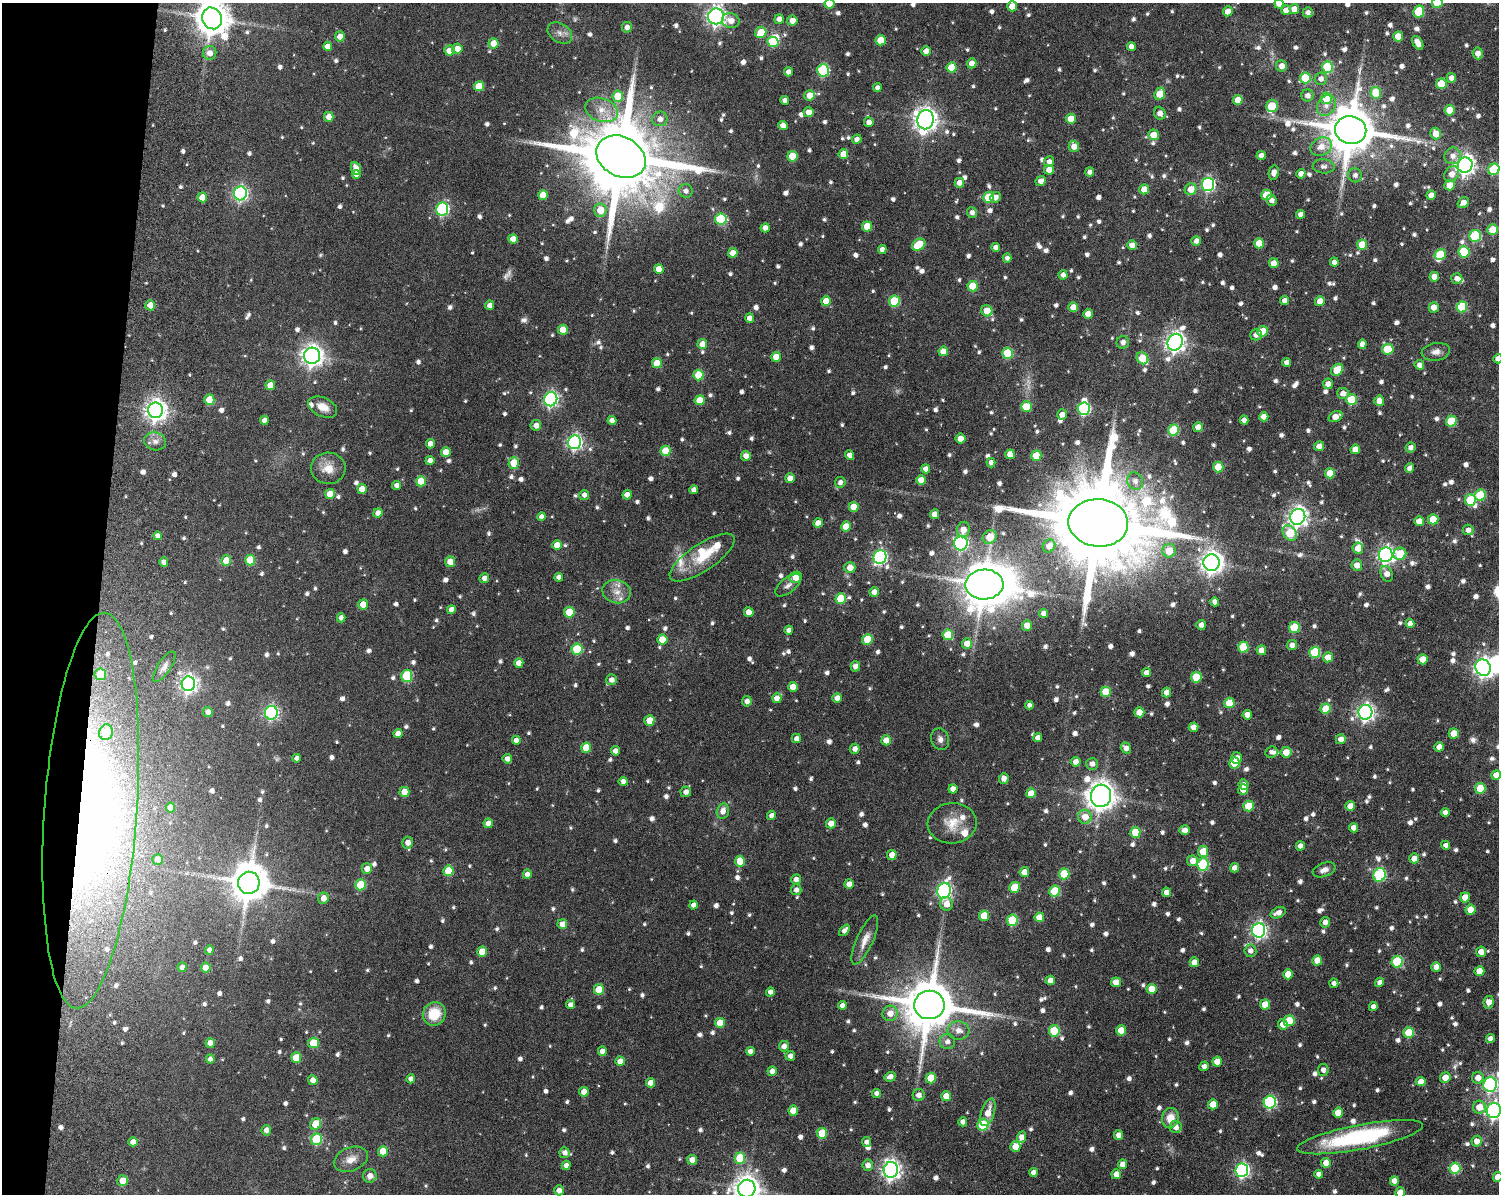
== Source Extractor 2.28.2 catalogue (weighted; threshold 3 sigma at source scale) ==
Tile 7 of 3 x 4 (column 1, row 3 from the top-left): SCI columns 415-1911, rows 1385-2576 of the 5112 x 5073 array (HDU 1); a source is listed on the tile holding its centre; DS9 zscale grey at full resolution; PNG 1501 x 1196 px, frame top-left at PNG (2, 3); each listed source drawn as its Kron ellipse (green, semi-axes under 4 px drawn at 4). Shown black and unused: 7% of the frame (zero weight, under 8 of 15 exposures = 11% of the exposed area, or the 3 px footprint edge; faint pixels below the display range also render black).
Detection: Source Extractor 2.28.2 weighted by HDU 2 'WHT'; one run over the whole footprint, this tile lists its part. Background 0.165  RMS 0.0053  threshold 0.0218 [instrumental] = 3 sigma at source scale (4.09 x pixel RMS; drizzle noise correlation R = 1.36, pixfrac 0.8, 0.05/0.05 arcsec/px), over >= 5 px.
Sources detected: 1189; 6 too faint to see at this stretch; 4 inside a brighter object's white glare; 1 long thin detection or spike segment (spike, bleed or trail) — neither listed nor drawn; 19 inside a brighter listed object's ellipse — not listed separately; of the other 1159, all 500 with FLUX_AUTO >= 2.2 (the completeness limit of this list) listed and drawn (659 fainter detections not listed), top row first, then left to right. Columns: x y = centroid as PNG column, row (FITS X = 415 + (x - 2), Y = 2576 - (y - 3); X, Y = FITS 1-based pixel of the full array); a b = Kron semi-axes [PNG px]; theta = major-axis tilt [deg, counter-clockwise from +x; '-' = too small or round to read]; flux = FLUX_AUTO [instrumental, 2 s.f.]
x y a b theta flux
829 3 5 5 - 7.7
1437 3 5 5 - 16
1279 4 5 4 - 3.8
1012 6 5 5 - 7.6
1294 9 5 5 - 4.9
1286 10 5 4 - 4.4
1228 11 5 5 - 4.8
1308 12 5 5 - 2.4
1419 12 6 5 - 22
716 16 8 8 - 230
212 18 11 9 -65 1100
779 19 5 4 - 3.7
731 21 9 7 -13 4.5
792 21 5 5 - 4.4
627 27 5 5 - 3.3
560 33 13 9 -32 3.2
761 33 6 5 - 14
340 36 5 5 - 4.4
1398 36 5 5 - 8.6
881 40 5 5 - 10
773 42 6 5 - 21
494 43 5 5 - 6.6
1418 43 7 4 -59 4.8
328 46 4 4 - 4
1131 46 4 4 - 3.1
457 49 5 5 - 4.7
449 50 5 5 - 5.7
926 51 5 4 - 4.3
210 53 7 6 - 4.1
1478 53 6 5 - 3.4
972 63 5 5 - 3.7
1282 66 6 5 - 3.6
952 67 5 5 - 14
1328 67 5 5 - 32
823 70 6 6 - 45
788 72 4 4 - 3.1
1305 78 5 5 - 23
1451 78 5 4 - 3.3
1321 79 6 6 - 2.8
1441 84 5 5 - 12
479 86 5 5 - 11
877 88 4 4 - 2.2
1376 93 6 5 - 16
1160 94 6 5 - 9.8
810 95 5 5 - 7.9
618 96 5 5 - 11
1308 96 6 6 - 2.7
1326 98 6 5 - 13
1238 100 5 5 - 6.5
785 101 4 4 - 2.5
1272 106 6 5 - 14
1326 106 11 8 56 3.7
602 110 17 11 -20 7.1
1450 110 5 5 - 11
809 112 5 5 - 4.6
1160 113 6 5 - 3.2
329 117 5 5 - 5.4
660 119 7 7 - 3.6
1071 119 5 5 - 7.4
926 120 10 8 79 410
869 122 5 4 - 3.1
783 125 4 4 - 3.9
1351 130 16 14 -10 2900
1436 134 6 5 - 6
1153 135 5 5 - 7
857 139 5 4 - 2.2
1074 146 5 5 - 5
1321 147 11 8 27 4.9
843 154 5 5 - 8.5
1261 155 5 4 - 3.1
792 156 5 5 - 13
1453 156 8 8 - 3.5
621 157 26 20 -28 8700
1049 162 5 5 - 2.4
1465 165 8 7 - 260
1324 166 11 7 -5 2.3
356 168 6 5 - 5
1494 169 6 5 - 23
1049 170 5 5 - 4.7
1090 172 4 4 - 2.2
1274 173 7 5 76 3.2
1301 174 5 4 - 3.1
1452 174 8 6 55 4.2
356 175 4 4 - 2.3
1355 175 7 7 - 2.2
1041 181 5 4 - 3.6
959 183 5 5 - 4
1208 184 6 6 - 89
1449 185 5 5 - 5.7
1144 189 5 5 - 5.3
1191 189 6 5 - 6
686 191 7 6 - 2.4
240 193 7 6 - 110
543 195 5 5 - 8.6
1266 195 5 5 - 12
1431 195 4 4 - 3.6
202 197 5 4 - 8.5
988 197 5 5 - 15
995 197 5 5 - 2.6
1272 200 5 5 - 2.2
1463 203 6 5 - 3.5
442 209 6 6 - 66
600 210 6 6 - 8.2
972 213 5 5 - 2.3
1301 214 4 4 - 2.7
721 219 6 5 - 30
867 226 5 5 - 9.5
765 228 4 4 - 3.3
1493 230 5 5 - 11
1475 236 6 5 - 40
513 239 5 4 - 5.2
1196 241 5 5 - 2.9
1259 243 5 5 - 8.4
919 245 7 5 34 17
1132 245 5 5 - 3.6
1362 245 5 5 - 10
996 247 4 4 - 2.9
882 249 4 4 - 3.3
1464 252 5 5 - 24
733 253 5 4 - 5.4
1440 254 6 5 - 15
1007 258 4 4 - 2.2
1334 262 4 4 - 2.7
1274 263 5 5 - 5.6
659 269 5 4 - 6.3
1063 275 4 4 - 2.7
1434 277 5 4 - 3.9
1457 279 5 5 - 2.9
973 286 5 5 - 14
1285 300 4 4 - 3.2
826 301 5 4 - 7.1
894 301 5 5 - 25
1320 301 5 4 - 4.6
150 305 5 5 - 5.9
490 305 4 4 - 3.4
1073 307 5 5 - 5.4
1434 307 5 5 - 4.3
1462 307 5 5 - 24
987 311 6 5 - 8
1088 314 5 5 - 6.6
750 318 5 4 - 3.9
563 330 5 5 - 7.3
1263 331 5 5 - 12
1256 335 6 5 - 2.6
1123 342 6 6 - 2.6
1175 342 9 7 64 280
702 344 5 5 - 5.7
1362 344 5 4 - 3
1388 349 6 5 - 15
943 351 5 5 - 5.6
1436 352 14 9 9 3.2
1007 353 5 5 - 20
312 356 8 8 - 340
776 357 5 5 - 7.3
1142 358 6 5 - 15
1498 359 5 4 - 3.2
1287 362 4 4 - 2.7
657 363 5 5 - 10
1419 365 5 5 - 2.9
1337 370 7 5 43 12
699 375 5 5 - 15
1328 384 5 5 - 2.9
270 385 5 5 - 8.4
1343 393 6 5 - 3.6
551 399 7 6 - 120
209 400 5 5 - 9.5
700 400 5 5 - 7.8
1351 400 5 5 - 20
1379 401 5 5 - 3.4
323 407 15 9 -25 5.8
1026 407 5 5 - 13
1084 409 6 6 - 57
156 410 8 7 - 340
1062 414 5 5 - 3.5
1264 417 4 4 - 4.7
1336 417 7 5 27 5.2
265 420 4 4 - 3.7
612 420 4 4 - 3.1
1244 420 4 4 - 2.4
1451 421 5 5 - 18
536 425 5 5 - 3.4
1198 427 5 4 - 6
1174 430 5 5 - 24
960 439 5 5 - 6.3
155 441 11 9 -11 3.4
575 442 7 6 - 130
430 444 4 4 - 4.2
1319 446 5 5 - 4
1410 447 5 5 - 2.3
1355 449 5 5 - 6.5
665 451 5 5 - 14
446 452 5 5 - 7.6
1010 454 5 4 - 5.8
849 455 5 4 - 2.5
746 456 5 5 - 3.7
1036 456 5 5 - 13
430 461 4 4 - 3.1
514 463 6 5 - 11
991 463 5 4 - 2.3
1218 467 5 5 - 11
328 468 17 16 - 7.6
1410 468 5 4 - 2.8
926 469 4 4 - 3.1
1330 473 5 5 - 10
790 478 5 4 - 4.8
921 480 5 5 - 5.8
421 481 5 5 - 13
1135 481 9 8 - 2.8
840 482 5 5 - 2.3
397 485 4 4 - 2.8
362 489 5 4 - 6.9
694 490 4 4 - 2.8
330 494 5 5 - 7.2
584 495 5 5 - 2.6
627 495 4 4 - 3.9
1480 495 6 5 - 22
1470 500 6 5 - 22
854 507 5 5 - 9.5
378 513 5 4 - 3.7
934 514 5 4 - 4.9
542 517 4 4 - 2.9
1298 517 8 7 - 260
1433 519 5 5 - 11
1419 521 5 5 - 6.3
818 523 5 4 - 4.1
1098 523 30 23 -4 13000
846 526 5 5 - 8.7
963 530 8 6 83 5.1
1468 530 5 5 - 3
1290 533 8 6 -54 16
157 536 4 4 - 2.2
990 537 7 6 - 9.7
961 543 7 6 - 93
557 545 5 4 - 6.5
1049 546 7 6 - 3.4
1358 548 6 5 - 5.5
1169 551 7 6 - 10
1400 554 6 6 - 13
1386 555 7 7 - 180
880 557 7 6 - 94
702 558 38 13 34 16
250 560 5 5 - 14
226 561 5 5 - 9.3
164 562 5 4 - 2.9
450 562 5 5 - 5.9
1211 563 8 8 - 390
1357 565 5 5 - 4.2
850 567 5 5 - 5.4
1387 574 8 6 -62 3.7
559 577 4 4 - 2.4
796 577 6 5 - 6
484 578 5 4 - 2.7
984 584 19 15 2 1700
788 585 15 7 39 2.5
617 592 14 11 -15 5.3
874 592 5 4 - 3.5
841 598 5 5 - 16
1215 602 4 4 - 2.9
363 604 5 5 - 6.3
451 610 4 4 - 3.5
569 612 5 5 - 13
749 612 5 5 - 5.8
1044 613 4 4 - 2.8
341 618 4 4 - 2.7
1410 624 4 4 - 2.9
1201 625 5 5 - 2.7
1027 626 5 5 - 4.7
1294 627 5 5 - 20
789 630 4 4 - 2.6
948 635 5 5 - 14
662 639 5 5 - 8.8
867 640 5 5 - 15
967 643 5 5 - 6.8
1292 645 5 5 - 3.2
1243 647 5 5 - 20
577 649 5 5 - 23
1261 650 5 4 - 5.1
1315 652 5 5 - 28
1328 657 5 5 - 5.8
1423 659 5 5 - 7.3
519 663 5 4 - 4.4
855 666 5 5 - 3.1
164 667 18 6 56 2.9
1483 668 8 7 - 230
1146 673 4 4 - 3.4
100 674 6 6 - 11
407 676 6 5 - 30
1196 677 5 5 - 15
611 680 5 5 - 2.7
188 684 7 6 - 190
793 687 5 5 - 7.7
1106 692 5 5 - 12
1167 692 5 4 - 4.1
777 698 5 4 - 4.2
837 698 5 4 - 3.7
747 701 5 5 - 2.9
1229 703 5 5 - 13
1030 705 4 4 - 2.6
1325 709 5 5 - 11
208 712 5 4 - 3
1139 712 5 5 - 7.2
1365 712 7 7 - 190
271 713 7 6 - 100
1247 715 5 4 - 4.4
649 720 5 5 - 8.8
1194 727 5 4 - 4.2
106 732 8 7 - 14
1454 733 5 5 - 7.5
398 734 5 4 - 3.9
1038 738 4 4 - 2.7
796 739 4 4 - 2.6
940 739 11 9 -74 2.8
1341 739 5 5 - 3.6
516 740 4 4 - 3.1
886 740 5 5 - 7.9
1439 747 4 4 - 4
586 748 5 5 - 11
1126 748 6 5 - 3.1
855 749 5 5 - 2.9
615 751 4 4 - 3
1271 752 6 5 - 2.2
1286 752 5 5 - 6.9
297 758 4 4 - 2.4
1237 758 6 5 - 3.3
507 759 5 4 - 2.9
1076 762 5 5 - 3.2
1234 763 5 5 - 13
1092 764 6 6 - 2.8
1496 775 5 5 - 5
1004 778 5 5 - 3.2
623 781 4 4 - 2.5
1243 784 5 5 - 2.4
1480 788 5 5 - 14
953 789 4 4 - 3.5
1243 790 5 5 - 5.4
404 792 5 5 - 9
686 792 5 5 - 2.8
1031 793 5 4 - 7.3
1101 796 11 10 - 700
1248 806 5 5 - 13
1350 806 5 5 - 4.7
170 808 5 4 - 5.7
91 811 198 46 86 380
723 811 8 6 77 3.9
1445 812 4 4 - 2.6
771 816 4 4 - 2.4
1085 817 7 7 - 6.4
488 823 5 4 - 3.6
831 823 5 5 - 4.9
952 823 24 20 5 10
1353 828 4 4 - 3.7
1185 830 5 4 - 3.4
1135 832 5 5 - 13
408 843 6 5 - 3.7
1446 845 4 4 - 2.2
1300 846 4 4 - 2.5
1203 851 5 5 - 12
892 855 5 5 - 6
1414 858 5 5 - 5
158 860 5 5 - 2.9
740 861 5 5 - 12
1193 861 5 5 - 5.1
1203 865 6 6 - 33
1235 868 5 4 - 3.1
367 869 5 5 - 4.3
1324 870 12 7 21 2.8
448 871 5 5 - 12
1024 872 5 4 - 5.4
527 874 4 4 - 2.8
1064 874 5 5 - 17
1379 875 7 6 - 40
796 879 5 5 - 2.5
249 883 11 10 - 1500
849 884 5 4 - 4.9
360 885 5 5 - 18
1014 887 5 5 - 14
796 890 5 5 - 2.5
944 891 8 6 74 130
1055 891 5 5 - 18
1166 892 4 4 - 3.8
1465 897 5 5 - 6.8
323 898 6 5 - 4.4
946 904 7 6 - 4.7
693 905 4 4 - 2.9
1471 910 5 5 - 9.1
1278 913 8 5 19 3.5
984 916 5 5 - 13
1039 917 5 5 - 6.8
1012 920 5 5 - 27
1325 922 5 5 - 2.9
562 924 5 5 - 4.4
844 930 6 4 47 2.6
1259 930 7 6 - 150
865 940 26 8 66 5.1
209 950 4 4 - 2.2
1250 951 6 6 - 2.6
482 952 5 5 - 8.7
1481 952 5 5 - 5.5
1317 960 5 5 - 6.8
1194 962 5 5 - 6
1397 962 6 5 - 30
182 967 5 4 - 2.8
1436 967 5 5 - 4.6
206 968 5 5 - 6.9
1479 971 5 5 - 7
1288 974 5 5 - 7.3
1050 980 4 4 - 4
1116 982 5 5 - 5.3
1380 982 5 4 - 2.9
1334 983 4 4 - 2.3
1152 989 5 5 - 7.6
599 990 5 5 - 14
770 992 4 4 - 3.1
1488 1002 6 5 - 4.2
1265 1004 5 5 - 8.4
570 1005 4 4 - 2.6
842 1005 4 4 - 2.5
929 1005 15 14 - 3200
1373 1007 4 4 - 2.5
890 1013 8 7 - 4.6
434 1014 12 11 - 13
1289 1021 5 5 - 15
720 1023 5 5 - 7.5
1283 1024 5 4 - 4
958 1030 11 9 -4 4.1
1121 1030 5 5 - 9.1
1054 1031 5 5 - 23
1409 1033 5 5 - 15
1490 1039 4 4 - 2.9
947 1042 7 7 - 2.6
210 1043 5 4 - 5
313 1043 5 5 - 12
784 1046 5 5 - 3.3
602 1051 5 4 - 3.6
750 1051 4 4 - 2.4
790 1056 5 5 - 2.7
296 1058 5 5 - 11
210 1059 4 4 - 2.4
620 1061 4 4 - 4.9
1217 1062 5 5 - 7.6
1204 1066 5 4 - 2.4
1323 1070 6 5 - 2.5
772 1071 5 4 - 3.5
890 1077 5 4 - 3.3
1445 1077 5 5 - 6
931 1078 5 5 - 11
1478 1078 6 6 - 4.6
411 1079 4 4 - 3
313 1080 5 4 - 4.9
1421 1082 5 4 - 4.9
650 1083 5 4 - 4.9
1490 1084 7 7 - 92
584 1092 5 4 - 5.5
877 1093 4 4 - 2.5
919 1095 6 6 - 2.9
946 1096 5 5 - 7.4
1270 1102 6 6 - 63
1213 1104 5 5 - 7
1479 1107 6 6 - 6.2
1494 1110 7 7 - 170
793 1111 5 5 - 8.3
988 1112 14 6 72 6.3
1338 1113 5 5 - 7.8
1170 1118 10 8 81 6.8
963 1122 4 4 - 2.4
315 1124 6 5 - 11
983 1125 6 5 - 32
1176 1127 6 6 - 3.4
266 1130 5 5 - 2.7
822 1133 5 5 - 16
1118 1135 5 4 - 4.4
1022 1137 6 4 71 3.8
1360 1137 64 12 11 57
316 1139 6 5 - 27
1477 1141 5 5 - 4.4
133 1142 4 4 - 4.5
867 1142 5 4 - 2.4
1015 1147 5 5 - 6.1
383 1151 5 5 - 12
564 1153 5 5 - 2.9
740 1158 5 5 - 21
351 1159 18 11 22 5.3
692 1160 5 5 - 4.2
1326 1163 5 4 - 7
1122 1164 5 4 - 4
868 1165 6 5 - 3.1
566 1166 4 4 - 2.7
1455 1168 5 5 - 26
891 1170 8 7 - 240
1242 1170 7 6 - 110
1033 1172 4 4 - 2.9
1116 1174 5 4 - 4.3
1319 1174 4 4 - 2.4
370 1176 7 6 - 3.3
1498 1177 5 4 - 5.7
123 1181 5 5 - 7.1
1394 1181 5 4 - 4.7
747 1189 9 8 - 550
559 1190 5 5 - 3.4
1400 1193 5 5 - 6.5
Overlapping masked pixels (flux is a lower limit): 1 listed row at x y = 91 811
Isophote crosses this tile's border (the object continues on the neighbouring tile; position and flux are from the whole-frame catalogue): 12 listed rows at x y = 829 3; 1437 3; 1279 4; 716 16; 212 18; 1494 169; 1498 359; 1496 775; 1494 1110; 1498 1177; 747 1189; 1400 1193